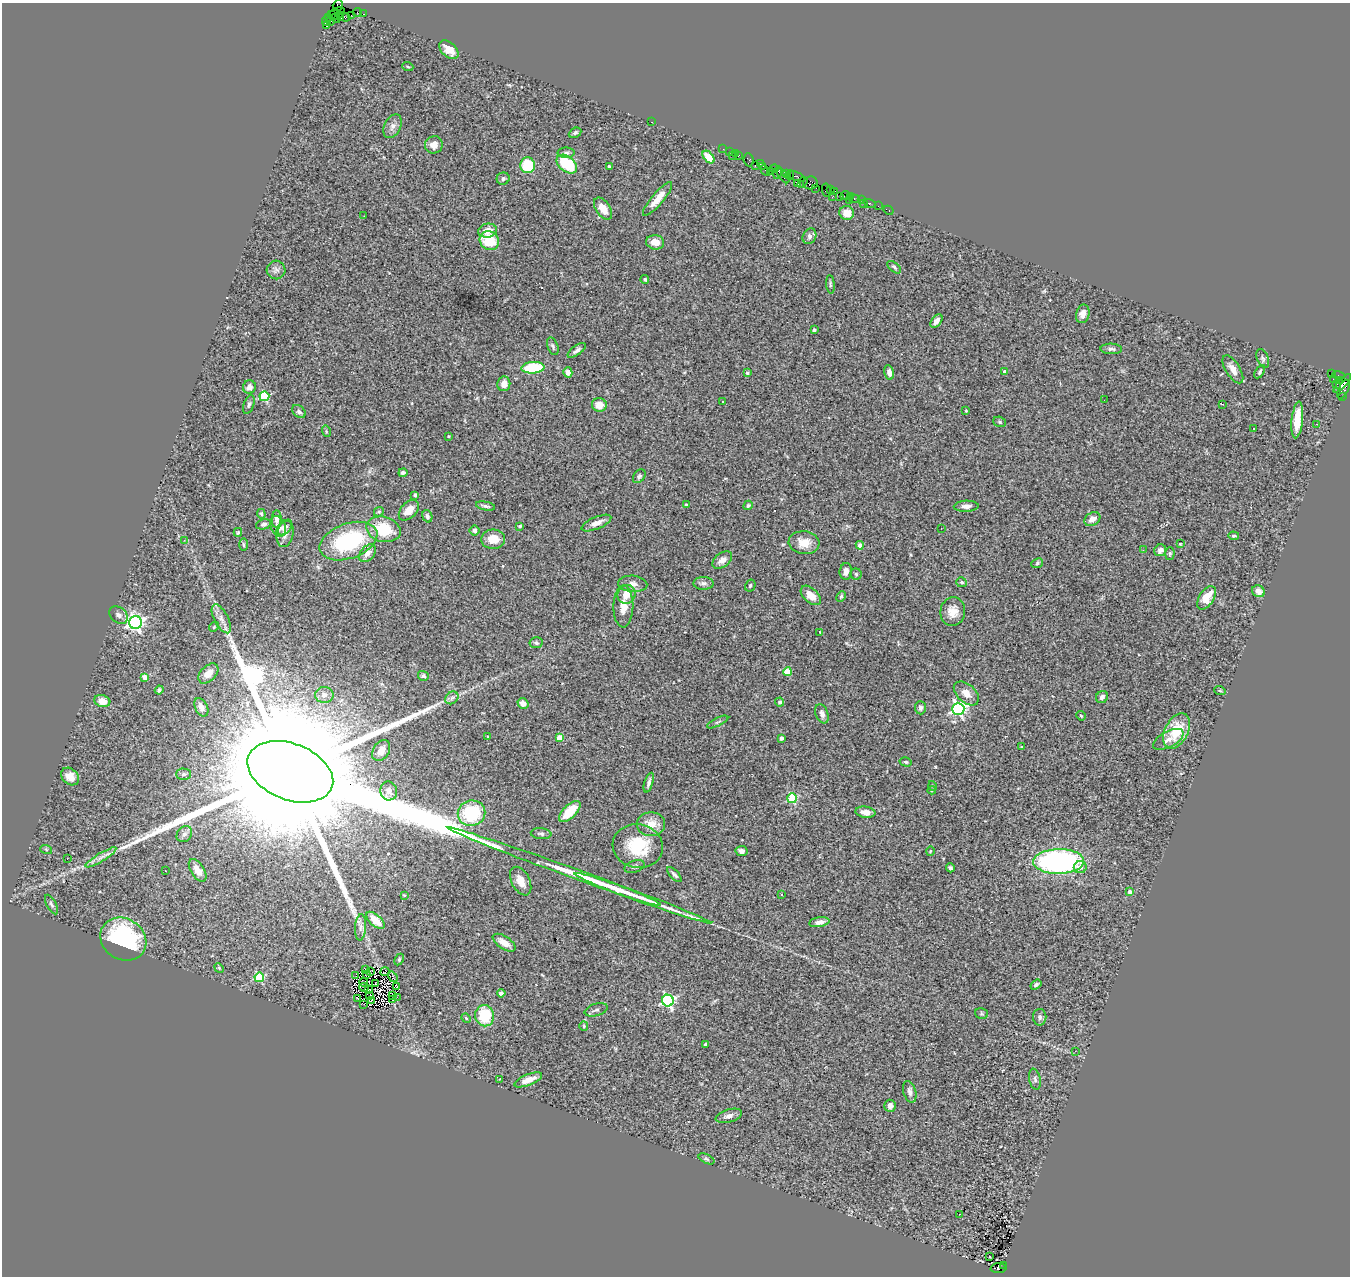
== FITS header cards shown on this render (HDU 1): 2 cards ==
NAXIS1  =                 1348
NAXIS2  =                 1274

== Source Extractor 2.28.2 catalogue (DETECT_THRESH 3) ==
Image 1348 x 1274 px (HDU 1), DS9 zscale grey, 1 PNG px = 1 image px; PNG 1352 x 1278 px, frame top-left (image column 1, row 1274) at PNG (2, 3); each listed source drawn as its Kron ellipse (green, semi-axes under 4 px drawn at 4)
Background 2.67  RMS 0.1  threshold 0.308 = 3 sigma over >= 5 px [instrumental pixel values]
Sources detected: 279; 4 with non-positive FLUX_AUTO (blend fragments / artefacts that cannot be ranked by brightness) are neither listed nor drawn; the other 275 listed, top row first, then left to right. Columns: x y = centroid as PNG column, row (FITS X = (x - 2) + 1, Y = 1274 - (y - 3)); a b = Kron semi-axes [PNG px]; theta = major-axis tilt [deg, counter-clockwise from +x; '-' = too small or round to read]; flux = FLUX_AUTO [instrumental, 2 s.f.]
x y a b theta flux
338 5 6 4 55 100
358 12 4 2 - 94
337 13 8 5 24 570
364 14 3 2 - 72
331 15 3 2 - 130
351 15 4 2 - 60
328 17 4 2 - 110
343 17 7 4 -18 620
336 18 5 3 - 430
340 18 4 3 - 390
327 21 5 4 - 320
331 21 4 3 - 340
326 26 4 3 - 260
449 50 11 7 -42 70
408 67 5 3 - 7.1
652 122 3 2 - 170
393 126 12 8 62 35
575 133 6 4 26 15
434 145 9 8 - 48
723 149 2 2 - 76
730 151 3 2 - 90
566 153 8 5 1 18
735 153 2 2 - 120
739 155 3 2 - 140
732 156 2 2 - 71
709 157 7 4 -49 110
749 160 6 5 - 220
761 163 3 2 - 99
567 164 11 7 -39 320
528 165 8 7 - 300
755 165 3 2 - 180
609 166 3 3 - 8.4
763 166 2 2 - 49
774 169 4 3 - 120
765 170 5 2 - 250
770 171 4 3 - 89
778 173 6 3 74 510
786 173 4 3 - 200
783 175 9 4 -54 740
790 175 4 3 - 240
796 176 9 3 -22 510
503 179 6 6 - 17
798 183 4 3 - 640
802 183 6 4 57 410
810 183 7 6 - 640
816 188 2 2 - 61
830 189 3 2 - 110
826 190 7 4 -80 270
835 191 3 2 - 130
840 196 3 2 - 180
845 196 5 3 - 230
850 196 3 2 - 320
832 197 3 2 - 300
658 199 21 6 50 81
854 199 5 3 - 220
850 200 2 2 - 49
862 200 3 3 - 45
863 203 3 2 - 34
869 203 6 3 -21 220
878 206 2 2 - 26
603 209 12 7 -56 84
888 210 5 3 - 57
847 213 7 7 - 75
364 216 2 2 - 38
487 231 9 7 10 78
809 236 8 6 62 25
489 241 10 9 - 220
655 242 9 7 -9 77
894 267 8 4 -40 12
276 270 9 9 - 28
645 279 4 4 - 11
830 284 9 3 -86 11
1083 314 9 6 76 36
936 321 7 5 52 38
814 330 3 3 - 23
553 346 9 5 -68 17
1111 349 11 5 -2 19
577 350 11 4 35 23
1263 358 10 5 -68 19
533 368 11 6 5 330
1233 369 16 7 -57 49
568 372 5 4 - 27
889 372 7 4 -78 30
1005 372 4 3 - 34
1260 372 7 4 58 12
747 373 4 3 - 11
1331 374 3 3 - 1500
1339 375 6 3 -17 130
1333 379 2 2 - 33
1339 380 3 3 - 770
1342 383 12 4 47 1300
504 384 7 6 - 40
1336 384 3 3 - 140
249 387 7 6 - 37
1344 389 10 5 65 880
264 396 5 5 - 420
1342 397 3 2 - 130
1104 400 2 2 - 3.8
722 402 3 3 - 14
1222 404 3 2 - 8.7
249 405 10 5 69 17
599 405 7 6 - 66
966 411 3 2 - 4.9
299 412 8 5 -42 18
1297 420 18 5 84 120
1000 422 6 5 - 13
1317 424 2 2 - 5.3
1253 428 3 2 - 8.5
326 431 6 4 -74 8.5
448 436 3 3 - 6.9
403 473 4 4 - 17
639 476 8 5 53 15
415 495 4 3 - 15
686 505 3 3 - 12
748 505 5 4 - 11
486 506 10 3 -11 18
966 506 12 5 3 29
409 510 12 7 48 73
379 512 5 4 - 11
261 514 5 3 - 7.8
427 516 6 5 - 16
277 519 8 5 86 27
1092 519 8 6 33 51
596 523 16 6 23 46
264 524 8 5 14 18
278 526 10 7 -64 37
520 526 3 3 - 16
284 527 9 6 43 28
941 528 2 2 - 7.2
383 529 17 12 -15 240
475 531 5 5 - 15
238 532 4 3 - 7.7
285 534 13 8 77 38
1234 536 5 3 - 9.7
493 539 12 9 2 110
184 540 3 3 - 9.6
348 541 30 17 20 660
804 543 15 11 -5 100
243 544 6 3 -89 8.1
1180 544 3 2 - 4.6
860 545 4 4 - 39
1143 550 3 2 - 6.3
1160 550 6 5 - 29
367 553 10 6 50 46
1170 554 6 4 88 10
722 560 11 7 36 48
1037 563 6 5 - 12
846 571 8 6 84 42
856 574 5 5 - 12
961 582 5 4 - 13
703 583 10 6 0 23
633 584 15 8 -4 44
750 586 6 5 - 12
1258 591 6 5 - 46
626 594 10 8 57 81
811 595 12 7 -43 82
841 596 5 3 - 9.3
1206 598 13 7 56 110
623 606 21 10 89 92
953 612 14 12 83 77
119 615 10 7 -41 32
221 619 16 7 -63 48
135 623 6 6 - 2600
214 627 5 4 - 8.2
820 632 3 2 - 4.4
536 643 6 5 - 16
787 672 4 4 - 160
208 673 12 7 46 69
423 676 5 5 - 14
145 677 4 4 - 63
159 690 4 4 - 15
1220 691 6 3 -19 6.1
966 693 15 9 -42 62
324 695 9 8 - 34
1102 697 6 5 - 26
452 698 7 5 44 19
102 701 8 6 -14 100
780 702 4 4 - 22
523 703 6 5 - 44
201 707 10 6 -63 40
920 708 6 5 - 19
958 709 6 6 - 1600
822 714 10 6 -68 29
1081 716 5 4 - 6.9
718 722 11 3 26 13
1177 731 19 11 63 250
488 737 3 2 - 7.3
560 738 4 4 - 130
781 738 4 3 - 23
1168 739 17 8 28 56
1022 747 3 3 - 6.5
381 751 11 8 57 54
906 762 6 4 -15 9.7
290 772 44 28 -21 520000
184 774 7 5 -1 16
70 777 10 7 -44 70
649 783 10 4 73 20
933 786 5 3 - 5.9
932 790 4 4 - 7.4
389 791 9 8 - 47
792 798 5 4 - 440
570 812 13 6 44 180
865 812 10 5 -7 54
471 813 14 12 19 410
651 824 14 12 0 88
184 834 9 7 46 27
541 834 10 5 -6 17
638 846 25 22 -11 290
46 849 6 4 -19 8.4
742 851 6 5 - 25
930 851 5 3 - 5.8
101 857 18 4 31 38
67 859 2 2 - 26
1059 861 25 12 1 1700
634 866 10 5 17 20
1080 867 6 6 - 42
950 868 4 3 - 14
198 870 12 6 -58 65
166 871 3 2 - 7.4
579 875 140 5 -20 630
674 875 9 4 -46 17
521 881 15 9 -62 70
618 889 46 4 -20 240
1130 892 3 3 - 47
782 894 3 3 - 7.8
404 895 3 3 - 6.3
51 904 11 4 -62 16
375 920 11 5 -42 110
819 922 10 5 9 36
361 927 13 5 85 30
123 939 24 20 -32 900
504 943 13 6 -33 61
399 960 6 4 64 11
219 968 5 4 - 8.1
365 969 2 2 - 2600
385 971 5 2 - 2
370 972 3 2 - 5.8
367 974 4 2 - 0.81
356 976 2 2 - 6.9
259 977 5 4 - 390
393 977 5 2 - 7.3
363 982 4 2 - 4.3
376 984 2 2 - 6.5
1036 985 6 4 33 15
364 987 4 2 - 4.5
397 987 4 2 - 11
369 990 3 2 - 5.4
501 993 4 4 - 16
370 995 3 2 - 5.5
393 995 3 3 - 5.4
397 997 2 2 - 1.6
357 999 2 2 - 2.6
371 1000 4 2 - 5.8
393 1000 4 2 - 2.6
668 1001 6 6 - 1200
364 1004 2 2 - 5.9
596 1010 12 6 17 22
981 1013 6 5 - 12
485 1016 11 9 -82 260
1040 1017 8 6 -89 22
466 1018 5 4 - 9.5
584 1026 5 4 - 7.3
705 1044 3 3 - 14
1075 1051 3 3 - 8.2
500 1079 3 2 - 4.2
1035 1079 11 5 -79 20
528 1080 15 5 21 60
910 1092 11 6 -73 31
890 1106 6 5 - 36
729 1116 13 6 16 31
706 1159 8 4 -27 11
960 1214 3 2 - 18
990 1257 3 2 - 12
1003 1265 3 2 - 210
999 1268 8 5 4 1200
At the frame edge (FLAGS 8, measured only in part): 1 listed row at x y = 338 5
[4 non-positive-flux detections neither listed nor drawn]